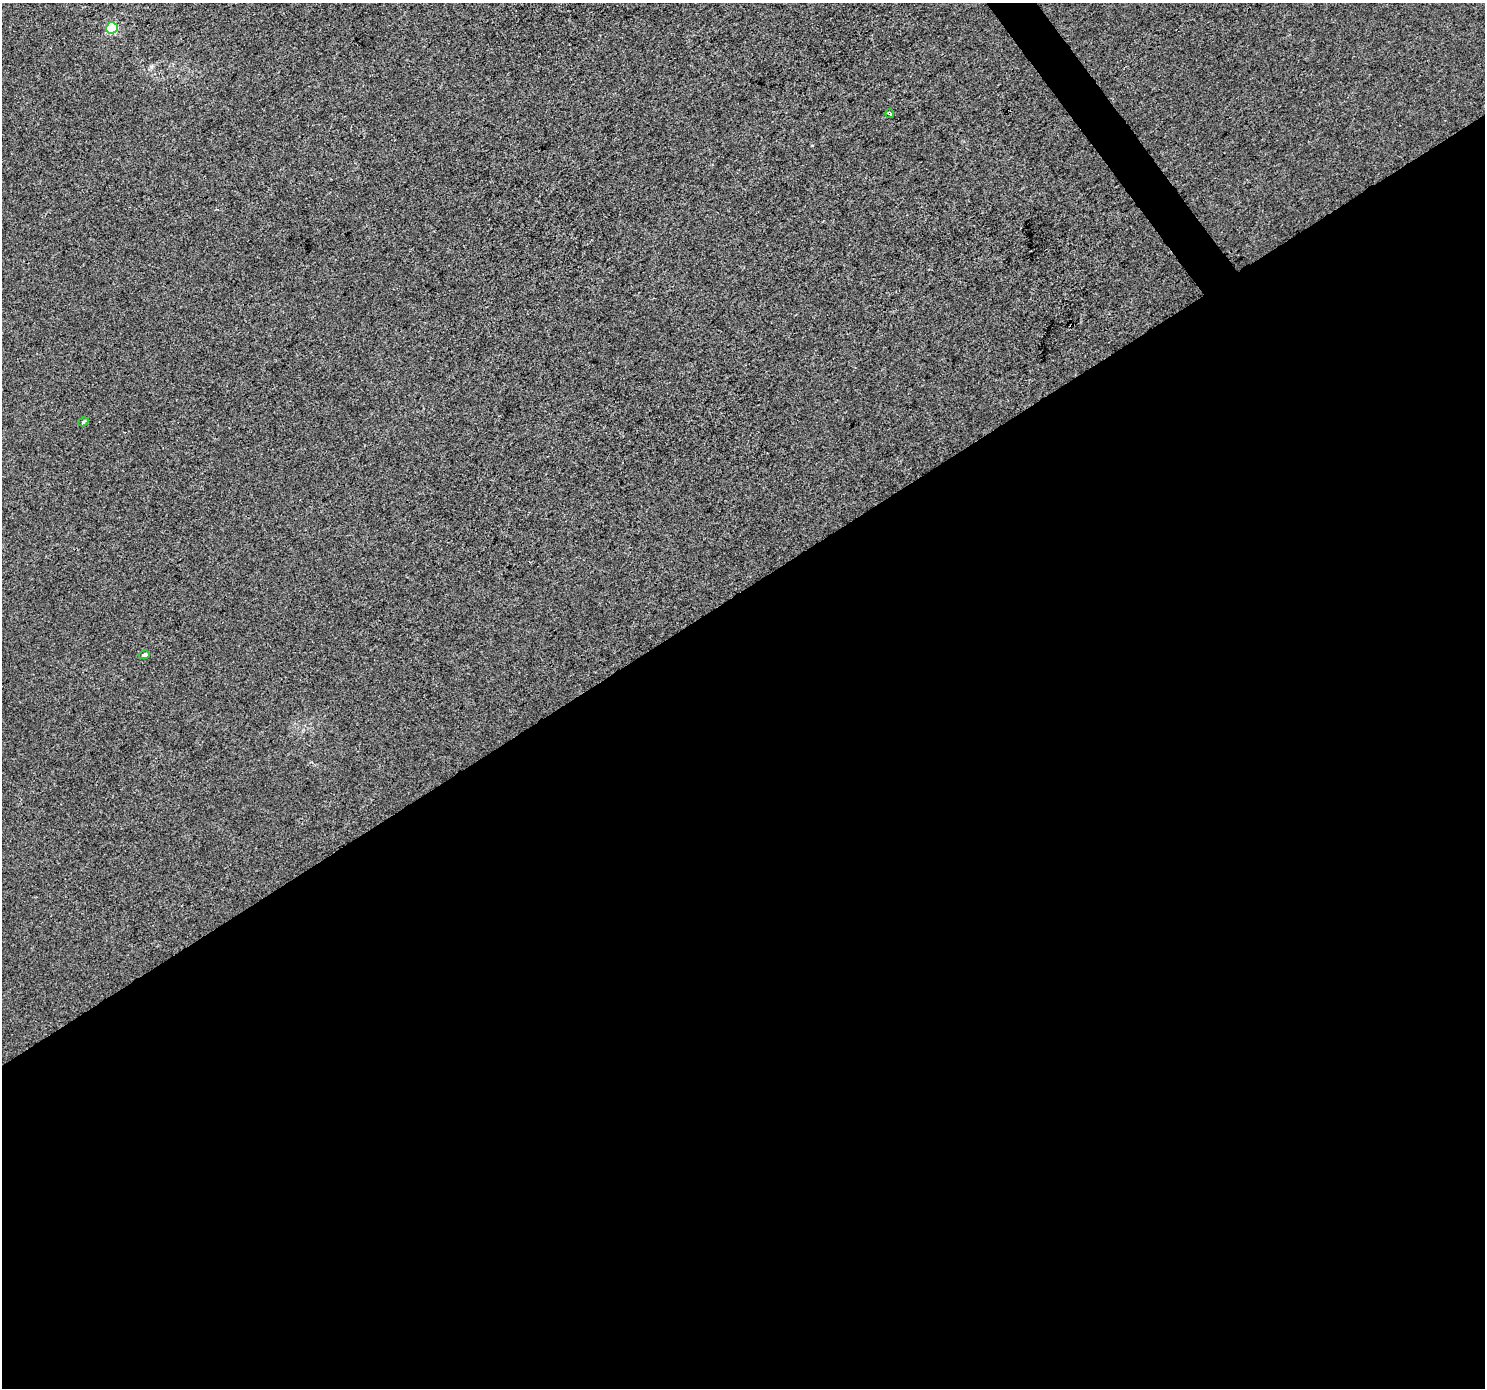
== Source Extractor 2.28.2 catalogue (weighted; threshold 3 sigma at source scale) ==
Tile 15 of 4 x 4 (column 3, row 4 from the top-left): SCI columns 2971-4453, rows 189-1574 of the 5936 x 5861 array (HDU 1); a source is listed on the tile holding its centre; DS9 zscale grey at full resolution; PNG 1487 x 1390 px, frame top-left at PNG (2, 3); each listed source drawn as its Kron ellipse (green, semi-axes under 4 px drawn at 4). Shown black and unused: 58% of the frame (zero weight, under 3 of 4 exposures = <1% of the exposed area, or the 3 px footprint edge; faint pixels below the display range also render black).
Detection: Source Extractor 2.28.2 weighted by HDU 2 'WHT'; one run over the whole footprint, this tile lists its part. Background 3.25e-04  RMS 0.0036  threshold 0.0161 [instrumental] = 3 sigma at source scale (4.5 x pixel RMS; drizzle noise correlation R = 1.50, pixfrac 1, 0.0396/0.0396 arcsec/px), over >= 5 px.
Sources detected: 4; all 4 listed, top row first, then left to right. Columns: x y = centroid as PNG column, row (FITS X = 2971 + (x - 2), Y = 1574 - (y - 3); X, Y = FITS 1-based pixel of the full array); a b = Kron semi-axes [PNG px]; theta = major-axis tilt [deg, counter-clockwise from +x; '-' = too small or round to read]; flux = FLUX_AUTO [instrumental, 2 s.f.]
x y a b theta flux
112 28 6 5 - 27
890 113 4 2 - 0.51
83 422 5 4 - 0.52
144 655 5 4 - 1